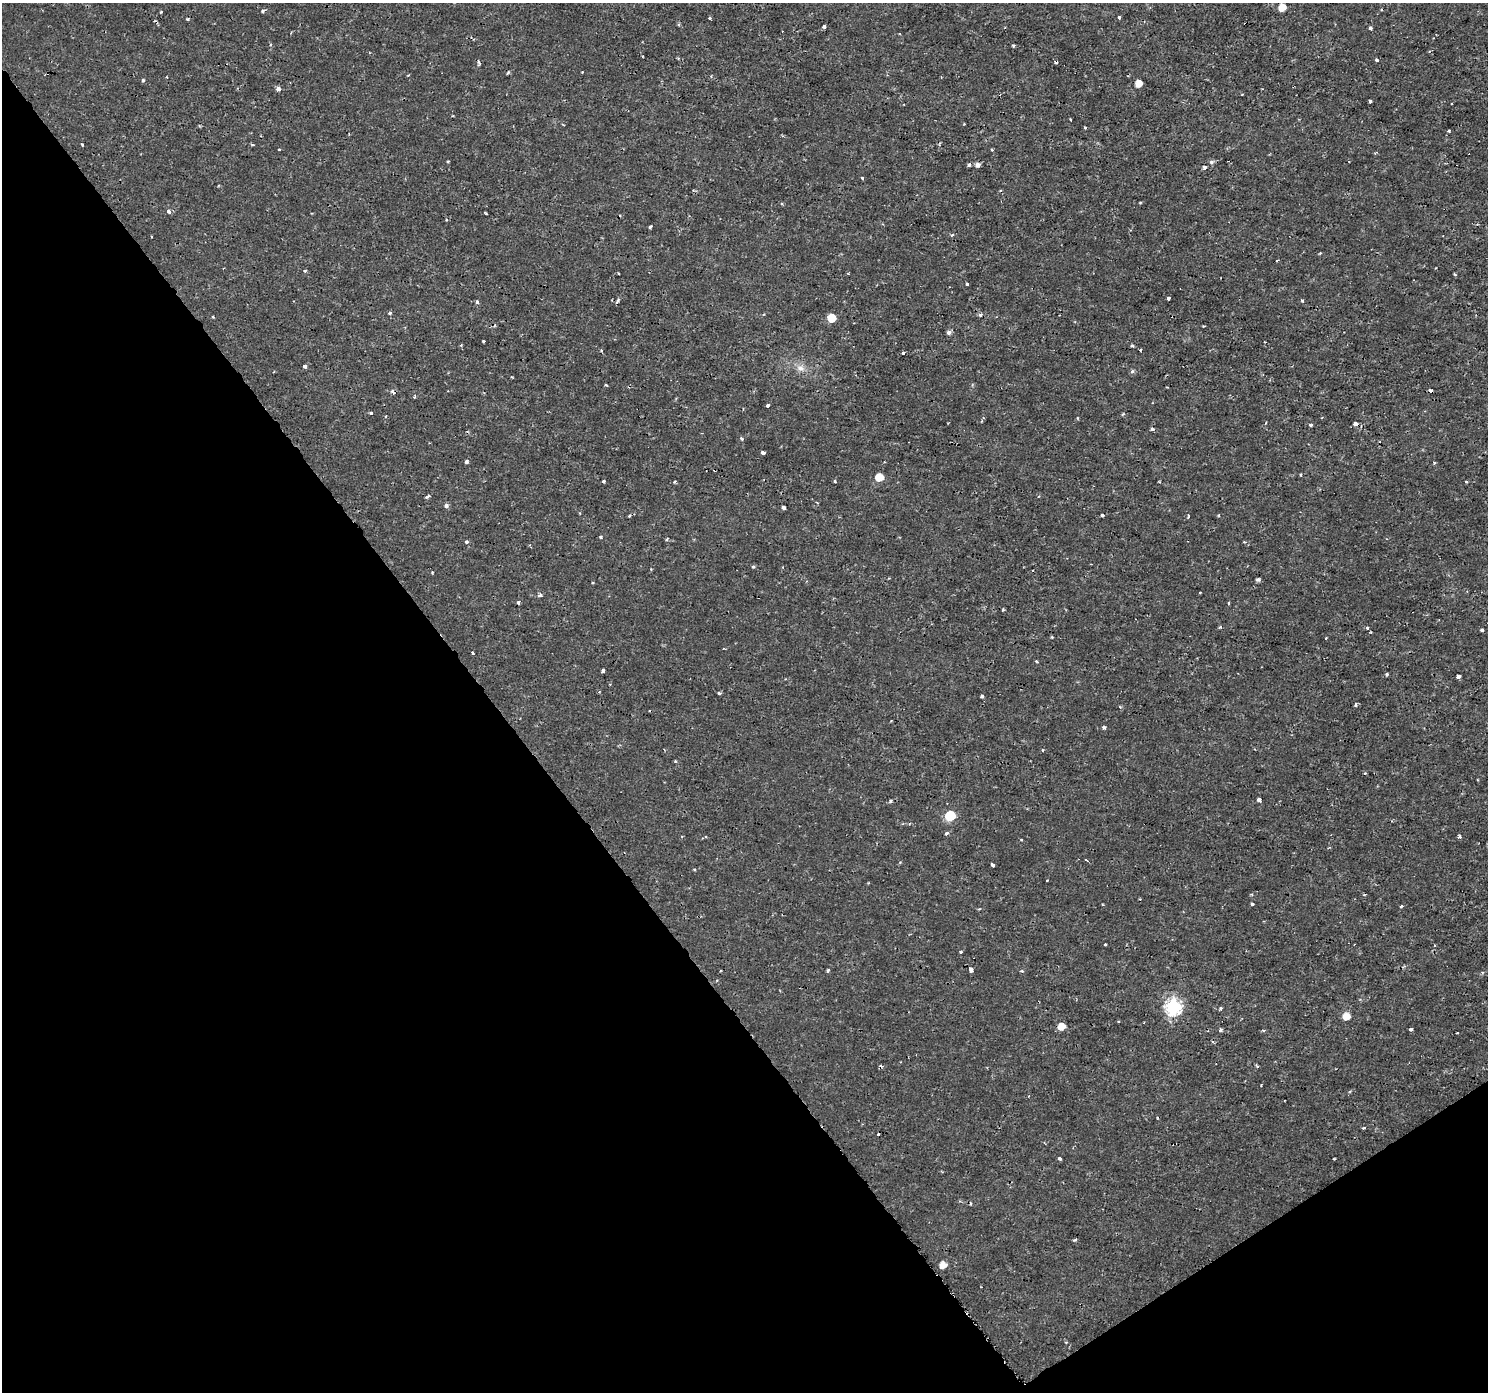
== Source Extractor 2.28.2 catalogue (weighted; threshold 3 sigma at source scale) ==
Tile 14 of 4 x 4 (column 2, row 4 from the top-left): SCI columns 1489-2974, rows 188-1577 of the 5945 x 5874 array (HDU 1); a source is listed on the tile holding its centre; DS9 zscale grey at full resolution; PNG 1490 x 1394 px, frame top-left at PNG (2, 3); no overlay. Shown black and unused: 37% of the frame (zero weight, under 2 of 3 exposures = <1% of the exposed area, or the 3 px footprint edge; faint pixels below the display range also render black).
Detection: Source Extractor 2.28.2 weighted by HDU 2 'WHT'; one run over the whole footprint, this tile lists its part. Background 4.34e-04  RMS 0.0011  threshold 0.00505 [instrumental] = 3 sigma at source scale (4.5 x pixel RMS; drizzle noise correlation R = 1.50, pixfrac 1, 0.0396/0.0396 arcsec/px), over >= 5 px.
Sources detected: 148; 17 cosmic-ray / hot-pixel residue — not listed; the other 131 listed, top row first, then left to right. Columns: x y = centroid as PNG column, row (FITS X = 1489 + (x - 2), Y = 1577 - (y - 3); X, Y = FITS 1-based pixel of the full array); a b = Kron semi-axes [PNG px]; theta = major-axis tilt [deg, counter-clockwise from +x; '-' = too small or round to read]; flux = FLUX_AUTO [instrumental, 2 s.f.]
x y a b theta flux
1282 8 6 5 - 1.4
263 11 4 3 - 0.23
161 12 3 3 - 0.085
1119 17 3 3 - 0.44
710 18 3 3 - 0.48
187 19 4 3 - 0.11
824 27 4 3 - 0.24
1370 28 4 4 - 0.23
1013 46 4 3 - 0.14
1376 60 3 3 - 0.27
582 72 2 2 - 0.079
143 80 4 4 - 0.16
1138 83 5 5 - 1
278 89 4 3 - 0.84
1370 101 3 3 - 0.35
1070 119 3 2 - 0.18
964 124 2 2 - 0.086
1085 127 3 2 - 0.16
1449 131 3 3 - 0.13
82 145 3 2 - 0.11
279 149 3 2 - 0.12
1375 153 3 3 - 0.099
448 161 3 3 - 0.12
1211 162 6 5 - 0.27
969 165 5 4 - 0.18
978 165 4 4 - 0.71
1204 167 3 3 - 0.38
862 178 4 3 - 0.14
168 211 4 4 - 0.42
486 214 4 2 - 0.09
446 220 3 3 - 0.096
650 227 3 3 - 0.25
151 237 3 2 - 0.098
1320 253 3 3 - 0.091
305 271 4 3 - 0.11
967 284 3 3 - 0.31
1168 298 3 3 - 0.3
617 301 7 3 63 0.22
1302 301 4 3 - 0.12
477 302 4 3 - 0.27
389 313 4 4 - 0.15
980 315 4 4 - 0.2
213 317 3 3 - 0.24
831 318 6 5 - 2.3
1204 326 3 3 - 0.084
949 332 5 5 - 0.31
483 341 3 3 - 0.18
1265 342 3 2 - 0.086
1132 345 3 3 - 0.17
1140 350 3 3 - 0.23
903 353 3 3 - 0.43
305 367 4 3 - 0.61
801 368 11 9 -25 0.71
1132 371 6 5 - 0.19
606 385 3 3 - 0.13
1430 390 4 3 - 0.42
415 397 4 3 - 0.11
768 405 4 3 - 0.4
371 413 3 3 - 0.17
1077 418 4 3 - 0.092
982 421 4 3 - 0.093
1356 424 4 4 - 0.57
1310 425 4 3 - 0.16
1152 429 4 3 - 0.22
741 439 3 3 - 0.35
763 453 4 3 - 0.39
467 462 4 4 - 0.27
1434 463 3 3 - 0.15
879 477 6 6 - 1.7
604 481 3 3 - 0.21
834 481 4 2 - 0.11
1466 481 3 2 - 0.11
675 482 3 3 - 0.17
427 496 6 3 35 0.18
446 506 5 5 - 0.31
784 508 4 3 - 0.89
1188 517 4 2 - 0.15
600 537 4 3 - 0.17
667 539 4 3 - 0.11
466 542 3 3 - 0.35
753 567 4 4 - 0.14
1258 580 5 4 - 0.21
592 583 3 2 - 0.12
1200 592 2 2 - 0.085
540 595 6 4 9 0.28
1228 603 4 3 - 0.11
1003 610 4 4 - 0.11
1367 628 4 3 - 0.18
1482 630 3 3 - 0.27
1052 637 4 3 - 0.1
1326 638 3 2 - 0.11
473 653 3 3 - 0.23
1037 662 3 3 - 0.14
603 671 3 3 - 0.75
1387 674 4 3 - 0.13
1458 676 4 4 - 0.6
719 693 4 3 - 0.16
982 696 3 3 - 0.44
1355 705 3 3 - 0.23
1120 707 4 4 - 0.14
1104 728 4 3 - 0.25
675 761 3 3 - 0.12
1259 799 4 3 - 0.62
891 801 3 3 - 0.3
950 816 6 6 - 5.5
946 833 3 3 - 0.33
1459 837 4 3 - 0.51
1086 860 3 3 - 0.29
992 865 4 3 - 0.35
694 869 4 3 - 0.11
1047 880 3 2 - 0.15
1252 904 3 3 - 0.31
1401 906 3 3 - 0.17
1105 944 3 3 - 0.19
960 952 3 3 - 0.19
828 970 5 3 - 0.16
971 970 4 3 - 0.74
1173 1006 7 7 - 23
1221 1008 3 3 - 0.25
1346 1016 6 6 - 1.2
1061 1026 6 6 - 1
1411 1029 3 3 - 0.34
1221 1030 3 3 - 0.28
1263 1030 4 3 - 0.13
1457 1033 3 2 - 0.099
1364 1128 4 3 - 0.13
878 1134 2 2 - 0.12
1059 1159 4 3 - 0.23
1075 1240 4 3 - 0.16
943 1265 6 5 - 1.1
1066 1342 4 3 - 0.11
Overlapping masked pixels (flux is a lower limit): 1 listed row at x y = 1356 424